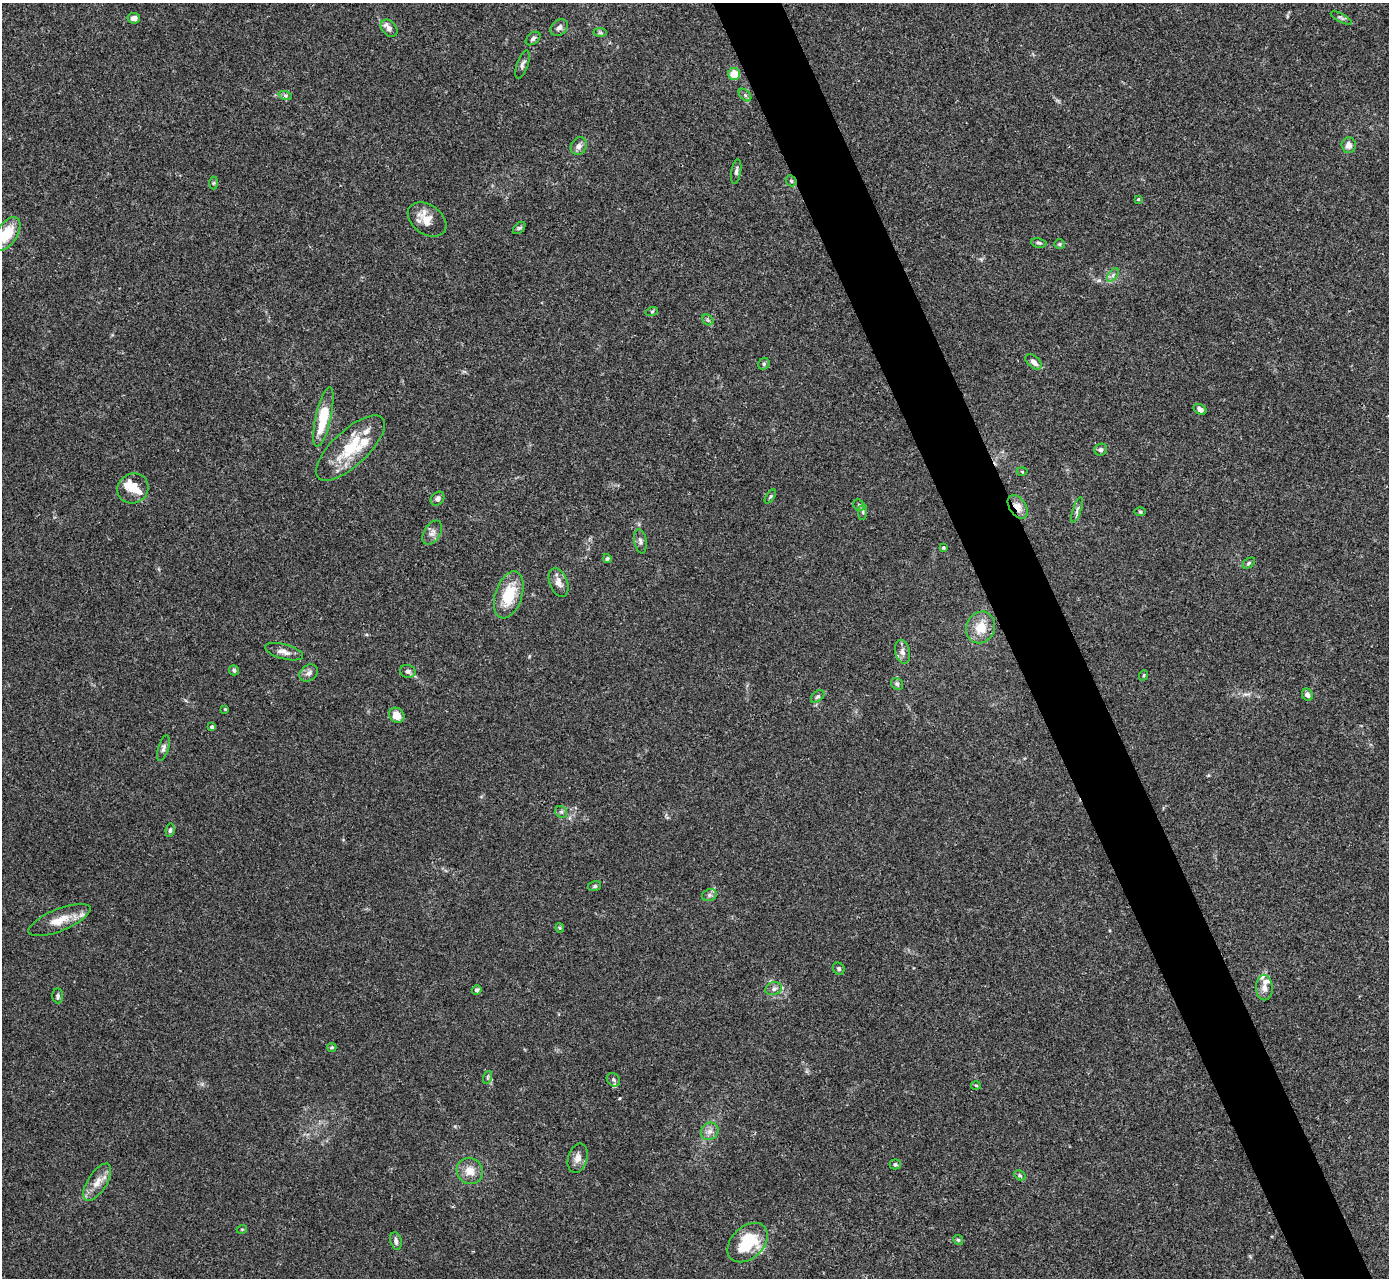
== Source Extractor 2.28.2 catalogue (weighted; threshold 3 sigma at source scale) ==
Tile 6 of 4 x 4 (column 2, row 2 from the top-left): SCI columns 1391-2777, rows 2836-4111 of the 5553 x 5542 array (HDU 1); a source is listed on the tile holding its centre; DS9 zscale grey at full resolution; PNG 1391 x 1280 px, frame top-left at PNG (2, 3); each listed source drawn as its Kron ellipse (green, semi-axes under 4 px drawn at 4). Shown black and unused: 5% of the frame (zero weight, under 3 of 4 exposures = <1% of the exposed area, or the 3 px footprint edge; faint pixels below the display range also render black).
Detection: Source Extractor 2.28.2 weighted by HDU 2 'WHT'; one run over the whole footprint, this tile lists its part. Background 0.0392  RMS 0.0028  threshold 0.0126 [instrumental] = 3 sigma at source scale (4.5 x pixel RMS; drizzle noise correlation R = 1.50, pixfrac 1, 0.05/0.05 arcsec/px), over >= 5 px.
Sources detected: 92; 2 inside a brighter object's white glare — neither listed nor drawn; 5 inside a brighter listed object's ellipse — not listed separately; the other 85 listed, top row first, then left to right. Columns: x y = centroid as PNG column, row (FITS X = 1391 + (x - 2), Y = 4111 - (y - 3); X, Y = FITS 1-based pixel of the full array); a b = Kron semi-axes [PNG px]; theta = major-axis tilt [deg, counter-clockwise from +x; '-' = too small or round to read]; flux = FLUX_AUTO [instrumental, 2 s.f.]
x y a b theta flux
134 18 6 5 - 1.2
1341 18 12 4 -27 0.64
389 28 10 7 -47 1.3
559 28 9 7 45 1.2
600 33 7 4 -1 0.45
533 38 8 5 39 0.69
522 64 15 5 71 1
734 74 6 6 - 4.8
285 95 7 4 -18 0.56
745 95 7 4 -45 0.62
1349 145 8 7 - 1.7
579 146 9 7 60 1.3
736 171 12 4 80 0.84
791 181 6 5 - 0.42
214 183 6 4 88 0.4
1138 199 3 3 - 0.28
427 219 21 14 -35 4.2
519 228 7 4 44 0.49
7 234 19 10 56 7.8
1039 243 7 4 -9 0.54
1059 244 5 5 - 0.39
1113 275 8 4 54 0.73
652 311 6 4 19 0.35
708 320 6 4 -45 0.49
1033 362 9 5 -40 1.7
764 364 6 5 - 0.48
1200 409 7 5 -31 1.1
323 417 30 7 77 9.4
350 448 44 17 43 12
1101 450 6 5 - 0.69
1022 472 5 3 - 0.26
133 488 16 14 32 3.7
770 496 8 3 55 0.37
437 499 8 6 48 1
859 505 6 5 - 0.49
1018 507 13 8 -56 2.5
1077 510 13 3 72 0.77
1140 511 5 3 - 0.31
863 512 8 4 83 0.48
432 533 13 8 58 1.5
640 541 12 6 -79 0.99
943 547 4 4 - 0.36
607 558 4 4 - 0.49
1249 563 7 4 36 0.46
559 582 15 9 -69 2.1
509 595 24 13 72 9.3
981 627 16 14 61 5
284 652 19 7 -15 1.9
902 652 12 7 -77 1.5
234 670 5 5 - 0.64
408 671 8 6 -16 0.87
309 673 10 7 36 1.4
1144 675 5 3 - 0.31
897 684 6 5 - 0.56
1307 695 6 5 - 0.92
818 696 8 5 43 0.65
225 709 3 3 - 0.26
397 715 8 7 - 3.4
212 727 4 4 - 0.68
163 748 13 5 73 0.94
561 812 6 5 - 0.56
170 830 7 4 81 0.63
595 886 6 5 - 0.48
709 895 7 6 - 0.69
59 920 33 11 22 5
560 928 4 4 - 0.29
839 969 6 5 - 0.57
1264 988 12 8 -88 1.8
774 989 8 6 18 0.92
477 990 5 4 - 0.69
58 996 7 5 -84 0.59
332 1047 4 3 - 0.38
488 1077 6 4 71 0.43
613 1080 7 6 - 0.69
976 1085 5 3 - 0.26
710 1131 9 8 - 1.5
578 1158 15 9 74 2
895 1164 5 5 - 0.66
470 1171 14 12 -44 3.2
1020 1175 6 4 -30 0.44
97 1182 21 9 58 3.2
242 1229 5 3 - 0.24
958 1240 5 4 - 0.41
396 1241 9 5 -77 0.94
748 1243 23 16 43 13
Overlapping masked pixels (flux is a lower limit): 2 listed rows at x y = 791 181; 1018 507
Isophote crosses this tile's border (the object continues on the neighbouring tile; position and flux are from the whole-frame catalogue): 1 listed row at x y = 7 234